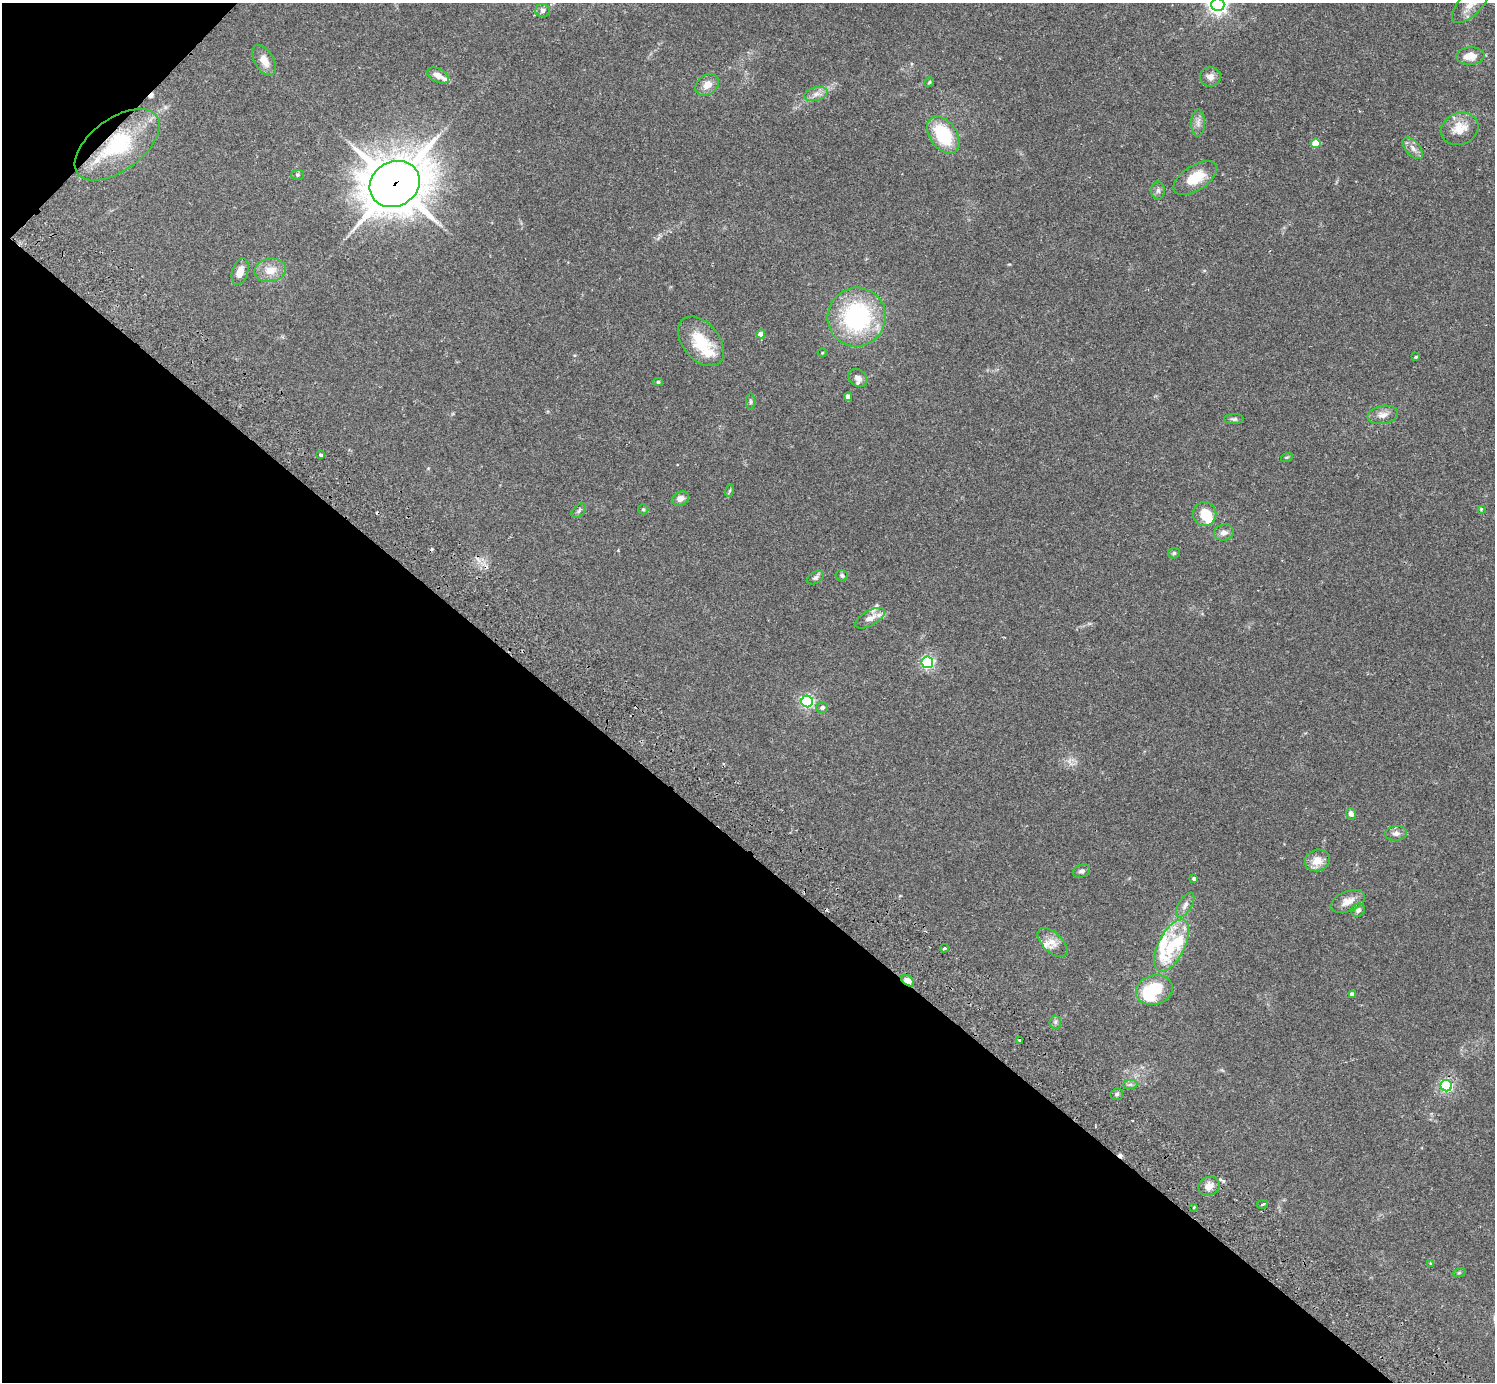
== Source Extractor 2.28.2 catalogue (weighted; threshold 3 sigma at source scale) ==
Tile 9 of 4 x 4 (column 1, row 3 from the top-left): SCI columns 46-1538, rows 1726-3105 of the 6061 x 6070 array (HDU 1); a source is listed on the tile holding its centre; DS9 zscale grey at full resolution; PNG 1497 x 1384 px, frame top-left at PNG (2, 3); each listed source drawn as its Kron ellipse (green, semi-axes under 4 px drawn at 4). Shown black and unused: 40% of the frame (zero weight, under 2 of 3 exposures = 3% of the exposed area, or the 3 px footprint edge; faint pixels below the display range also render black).
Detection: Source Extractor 2.28.2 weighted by HDU 2 'WHT'; one run over the whole footprint, this tile lists its part. Background 0.106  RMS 0.0064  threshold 0.0288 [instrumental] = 3 sigma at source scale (4.5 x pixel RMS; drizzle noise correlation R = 1.50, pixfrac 1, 0.05/0.05 arcsec/px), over >= 5 px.
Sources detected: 89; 1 inside a brighter object's white glare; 4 cosmic-ray / hot-pixel residue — neither listed nor drawn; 11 inside a brighter listed object's ellipse — not listed separately; the other 73 listed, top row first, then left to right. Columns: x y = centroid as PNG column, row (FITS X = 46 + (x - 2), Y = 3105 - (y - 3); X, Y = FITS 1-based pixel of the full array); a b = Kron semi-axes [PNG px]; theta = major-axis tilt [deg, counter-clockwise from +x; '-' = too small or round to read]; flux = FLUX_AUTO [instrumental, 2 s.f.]
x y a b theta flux
1471 3 25 11 46 9.4
1218 5 6 6 - 280
543 11 7 6 - 2.1
1470 56 14 8 4 8.2
264 60 17 9 -60 6.6
438 75 12 7 -27 4.4
1210 77 10 10 - 3.6
929 82 5 4 - 0.7
707 85 13 9 39 5.9
816 94 11 6 15 3.4
1198 123 14 6 90 3.2
1460 129 19 16 22 11
943 135 20 13 -55 33
1315 143 5 4 - 18
117 145 49 26 36 48
1413 148 13 7 -48 3.7
298 175 6 5 - 0.92
1195 178 24 12 33 16
395 184 26 22 29 2300
1158 190 9 6 -90 2.1
270 270 16 11 10 8.5
240 272 14 7 72 5.5
857 317 29 29 - 78
761 334 4 4 - 5.5
701 341 28 18 -51 24
822 353 4 4 - 0.65
1416 357 4 3 - 0.63
858 378 10 8 -41 3.6
658 382 5 4 - 1.1
848 397 4 4 - 4.2
750 402 8 4 90 1.1
1383 415 15 9 10 4.5
1234 419 10 5 1 1.4
321 455 4 3 - 2.7
1287 457 6 3 18 0.67
729 491 6 4 70 0.83
680 498 9 6 26 4.2
643 509 5 5 - 1
1481 509 4 4 - 0.58
579 511 9 5 47 1.3
1205 514 12 12 - 12
1224 533 10 8 12 3.3
1174 553 6 5 - 1
842 576 6 5 - 1.3
815 577 9 6 32 1.7
870 618 16 7 29 4.7
927 662 6 5 - 100
807 701 6 6 - 120
822 707 6 5 - 1.9
1351 814 6 5 - 3
1396 833 11 7 4 3
1317 860 12 10 17 7.9
1081 871 8 6 27 2.1
1194 879 4 3 - 1.6
1348 901 18 10 22 6.7
1185 905 14 6 58 3.3
1358 910 7 6 - 2.2
1052 942 18 9 -43 6.5
1171 945 28 13 63 21
944 948 4 3 - 0.77
908 981 7 4 -36 7.3
1154 990 18 14 15 26
1352 994 4 4 - 3.4
1055 1022 6 6 - 1.5
1019 1040 3 3 - 1.2
1130 1084 7 4 1 1.4
1446 1086 6 5 - 91
1117 1094 6 5 - 1.4
1209 1186 11 9 23 5.1
1262 1204 5 3 - 0.76
1194 1207 3 2 - 0.55
1430 1263 4 3 - 0.53
1459 1273 6 4 19 0.85
Overlapping masked pixels (flux is a lower limit): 4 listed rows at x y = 117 145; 395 184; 908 981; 1209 1186
Isophote crosses this tile's border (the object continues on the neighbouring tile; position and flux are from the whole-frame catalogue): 2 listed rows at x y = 1471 3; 1218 5